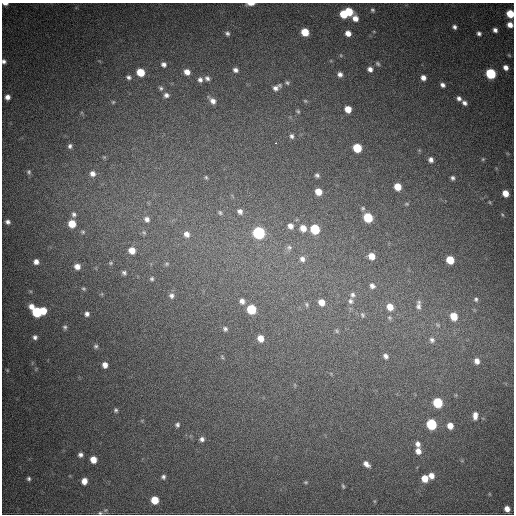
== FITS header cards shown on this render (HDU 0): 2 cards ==
NAXIS1  =                  512
NAXIS2  =                  512

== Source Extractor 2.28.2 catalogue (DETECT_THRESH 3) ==
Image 512 x 512 px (HDU 0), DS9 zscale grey, 1 PNG px = 1 image px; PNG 516 x 516 px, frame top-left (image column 1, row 512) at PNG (2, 3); no overlay
Background 860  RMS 24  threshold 71.9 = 3 sigma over >= 5 px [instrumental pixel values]
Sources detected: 139; all 139 listed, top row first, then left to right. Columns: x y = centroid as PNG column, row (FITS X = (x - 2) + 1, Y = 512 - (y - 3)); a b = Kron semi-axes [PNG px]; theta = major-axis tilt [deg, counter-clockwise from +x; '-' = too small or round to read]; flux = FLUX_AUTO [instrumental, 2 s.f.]
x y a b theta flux
5 4 6 3 -2 6300
251 4 7 3 3 11000
372 10 5 4 - 2600
349 11 6 5 - 45000
344 14 6 5 - 36000
510 14 6 5 - 41000
355 18 7 5 -51 12000
510 25 5 5 - 12000
454 27 6 5 - 4600
495 30 4 4 - 5700
305 32 6 5 - 34000
227 33 6 5 - 3900
348 33 5 5 - 12000
479 33 5 5 - 4300
509 55 5 4 - 1600
4 61 5 5 - 4600
164 64 6 5 - 5500
378 64 6 5 - 2700
506 67 5 4 - 7700
370 69 6 5 - 6900
235 70 6 5 - 5500
140 72 6 6 - 36000
187 72 6 5 - 12000
340 74 6 5 - 6000
491 74 6 6 - 110000
129 77 6 5 - 4100
207 78 6 6 - 4900
423 78 6 5 - 8900
200 80 6 6 - 5500
287 83 6 5 - 2600
443 85 5 4 - 5500
161 88 6 6 - 3200
275 88 7 6 - 7100
166 95 6 6 - 5300
7 97 5 5 - 8300
459 98 6 5 - 5300
212 101 9 6 -46 9200
305 101 5 4 - 1800
113 102 4 4 - 1800
464 103 6 5 - 5400
348 109 6 5 - 20000
298 111 5 4 - 2100
292 136 7 5 -74 4400
275 143 3 2 - 16000
70 146 6 5 - 4300
357 148 6 6 - 57000
483 159 5 4 - 1800
431 160 6 5 - 6800
29 172 7 6 - 3300
93 174 8 8 - 9800
317 175 5 4 - 3400
206 177 5 4 - 2100
453 178 5 5 - 4000
398 187 6 5 - 25000
318 192 6 5 - 19000
505 193 6 5 - 17000
490 202 5 3 - 1500
407 204 7 5 0 2900
363 208 6 5 - 2700
240 211 7 6 - 6000
220 213 6 5 - 2800
74 214 8 7 - 6100
368 217 6 6 - 72000
147 219 9 8 - 9600
8 222 6 5 - 5700
72 224 7 7 - 30000
290 226 6 5 - 7600
303 228 6 6 - 14000
315 229 6 6 - 80000
83 232 7 6 - 3900
144 232 8 6 -48 4300
259 233 7 6 - 240000
187 234 8 8 - 11000
289 247 7 7 - 4000
132 250 8 7 - 19000
371 256 7 6 - 18000
302 259 8 7 - 6700
450 260 6 6 - 36000
36 262 6 6 - 8600
111 263 6 4 21 2400
167 264 6 5 - 2800
77 266 7 6 - 11000
124 273 6 5 - 4000
152 279 5 5 - 3000
372 286 8 6 -50 7100
83 289 5 5 - 2400
353 295 8 7 - 5700
171 296 7 6 - 5400
476 299 6 5 - 3600
242 301 7 6 - 7100
350 301 9 8 - 7200
321 302 7 6 - 15000
307 304 6 5 - 2900
418 305 14 7 87 8000
31 307 6 6 - 11000
390 307 7 6 - 20000
251 309 6 6 - 70000
43 311 6 5 - 26000
37 312 7 6 - 93000
87 314 5 5 - 4900
363 315 8 6 -77 4000
454 316 7 6 - 31000
389 318 6 6 - 3500
438 325 8 6 -18 4800
65 327 6 5 - 3200
225 329 6 6 - 3600
337 331 6 5 - 2600
35 337 6 6 - 4800
261 338 6 6 - 16000
432 340 9 8 - 8000
96 346 6 6 - 3300
386 356 8 6 -60 6300
222 357 6 4 -47 2000
477 361 8 7 - 12000
105 365 6 5 - 10000
7 370 4 4 - 1600
438 403 6 6 - 83000
116 410 5 4 - 2800
475 416 10 6 86 11000
431 424 6 6 - 120000
177 425 6 5 - 3500
450 426 6 5 - 15000
202 439 7 6 - 5400
418 444 6 5 - 6600
418 451 7 6 - 9700
80 455 5 5 - 5100
93 459 6 5 - 19000
366 464 8 5 -41 8600
431 475 6 6 - 11000
163 477 5 5 - 3500
425 478 6 6 - 22000
29 479 5 5 - 3400
84 481 6 5 - 13000
306 482 5 4 - 2000
343 486 6 4 -68 2200
490 494 5 3 - 1400
155 500 6 6 - 33000
507 509 5 5 - 11000
100 513 7 5 0 3200
At the frame edge (FLAGS 8, measured only in part): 6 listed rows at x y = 5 4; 251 4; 510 14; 510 25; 4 61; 100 513